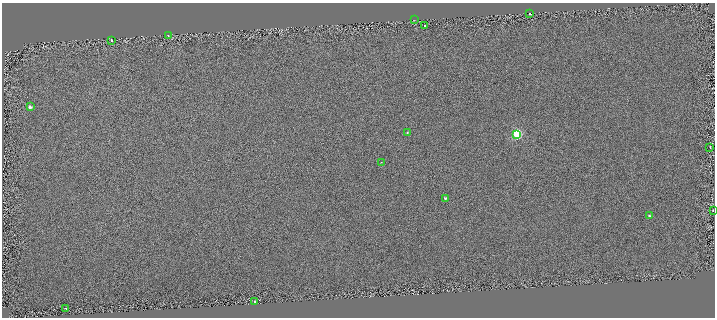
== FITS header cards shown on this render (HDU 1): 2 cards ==
NAXIS1  =                 1425
NAXIS2  =                  631

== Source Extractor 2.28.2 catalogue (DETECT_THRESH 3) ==
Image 1425 x 631 px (HDU 1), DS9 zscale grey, zoomed out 1/2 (1 PNG px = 2 x 2 image px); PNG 717 x 320 px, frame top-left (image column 1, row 630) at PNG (2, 3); each listed source drawn as its Kron ellipse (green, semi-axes under 4 px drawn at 4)
Background 0.00378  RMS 0.11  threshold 0.322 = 3 sigma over >= 5 px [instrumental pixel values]
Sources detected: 15; all 15 listed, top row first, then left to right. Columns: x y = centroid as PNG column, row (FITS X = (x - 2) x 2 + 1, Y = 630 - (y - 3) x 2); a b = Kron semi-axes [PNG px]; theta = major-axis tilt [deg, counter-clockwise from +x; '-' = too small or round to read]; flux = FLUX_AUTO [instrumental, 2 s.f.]
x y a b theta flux
529 13 2 2 - 140
414 20 2 1 - 6.1
425 25 2 2 - 190
168 35 2 2 - 180
111 40 2 2 - 230
30 107 3 3 - 78
407 133 2 2 - 23
517 134 4 4 - 1700
710 147 2 1 - 120
381 162 2 2 - 9.1
445 198 3 3 - 42
713 210 2 2 - 380
649 216 3 2 - 32
255 301 2 2 - 730
66 308 2 2 - 140
At the frame edge (FLAGS 8, measured only in part): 1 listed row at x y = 713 210